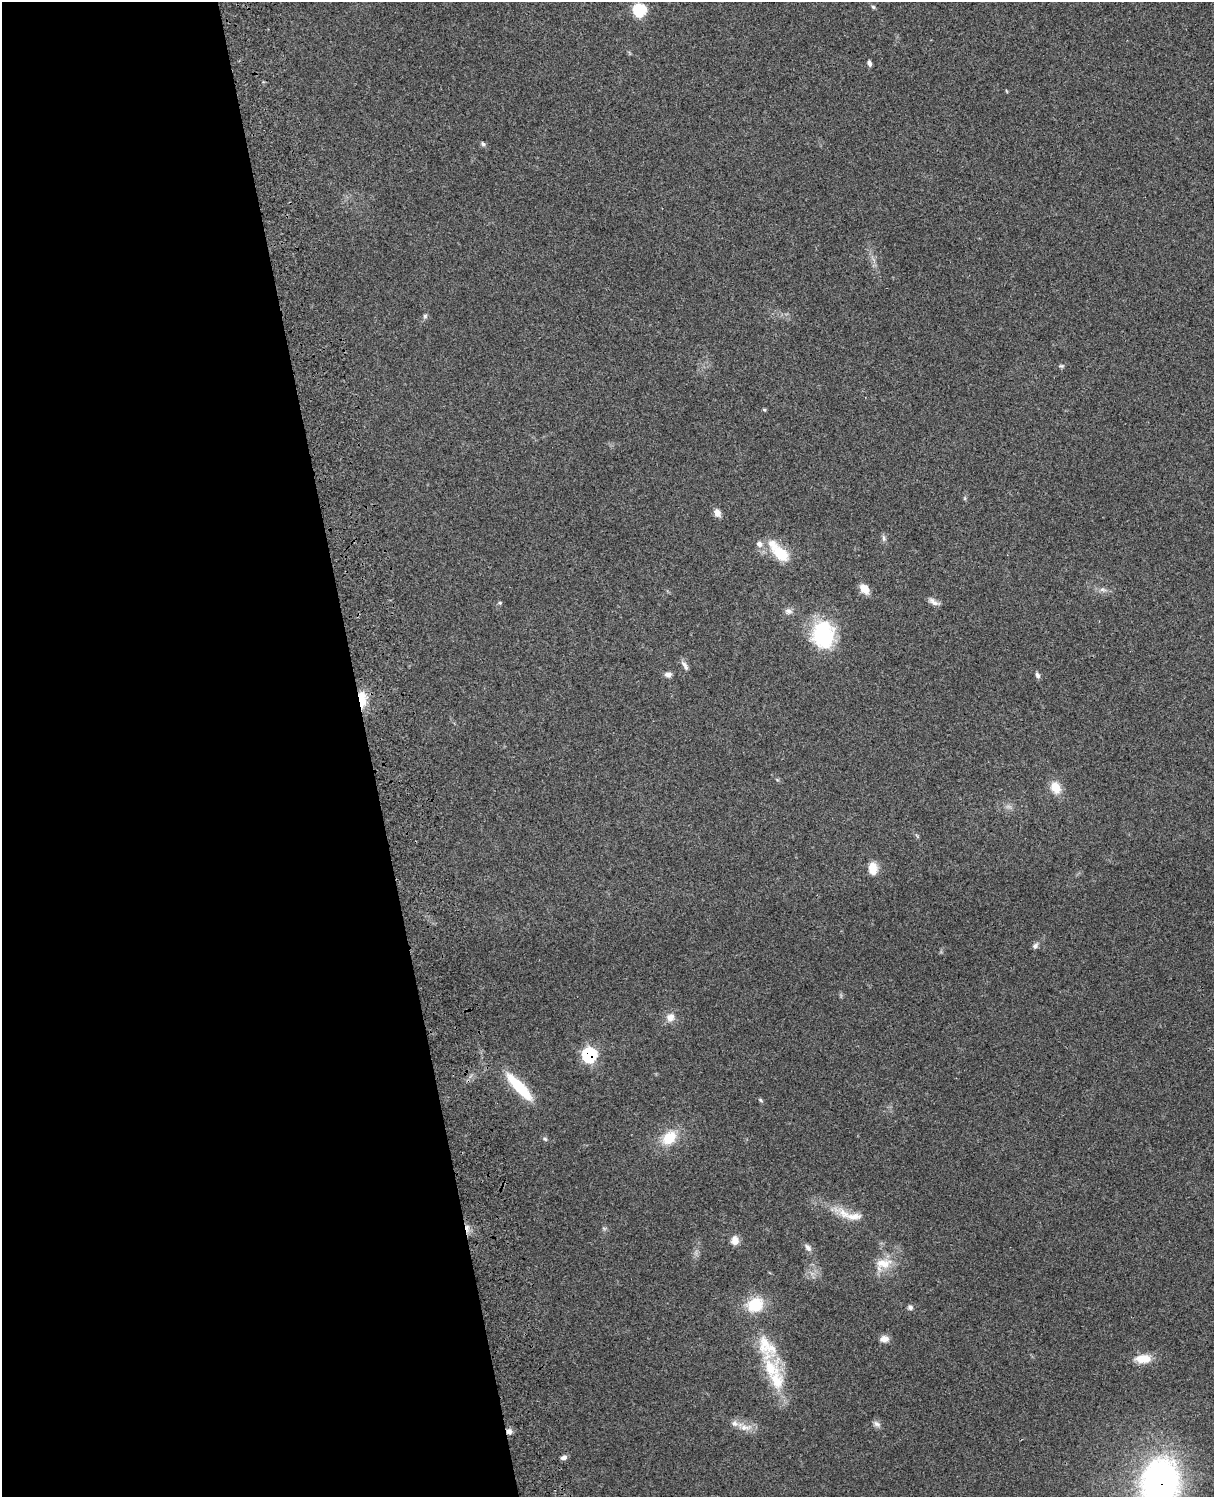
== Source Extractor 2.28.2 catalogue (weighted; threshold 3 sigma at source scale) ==
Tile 5 of 4 x 3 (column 1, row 2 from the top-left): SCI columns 120-1331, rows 1660-3154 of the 5089 x 4927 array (HDU 1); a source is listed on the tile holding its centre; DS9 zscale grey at full resolution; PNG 1216 x 1499 px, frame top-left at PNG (2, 2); no overlay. Shown black and unused: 30% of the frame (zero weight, under 3 of 4 exposures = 6% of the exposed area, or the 3 px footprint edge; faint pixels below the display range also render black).
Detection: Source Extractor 2.28.2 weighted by HDU 2 'WHT'; one run over the whole footprint, this tile lists its part. Background 0.255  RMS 0.0089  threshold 0.0398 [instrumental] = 3 sigma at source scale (4.5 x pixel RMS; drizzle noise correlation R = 1.50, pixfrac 1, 0.05/0.05 arcsec/px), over >= 5 px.
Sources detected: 49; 1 cosmic-ray / hot-pixel residue — not listed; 4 inside a brighter listed object's ellipse — not listed separately; the other 44 listed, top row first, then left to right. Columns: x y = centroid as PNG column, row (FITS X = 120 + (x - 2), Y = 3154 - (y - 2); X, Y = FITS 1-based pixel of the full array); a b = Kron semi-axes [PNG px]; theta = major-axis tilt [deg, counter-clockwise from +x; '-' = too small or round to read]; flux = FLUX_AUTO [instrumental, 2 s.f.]
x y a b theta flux
873 7 5 4 - 1.4
639 10 6 6 - 100
869 63 6 4 -74 2.7
483 144 7 5 -41 1.8
425 316 6 6 - 1.7
1061 366 7 5 -19 1.3
764 410 5 4 - 1.1
717 513 11 8 -62 5.1
884 538 10 5 -72 2.3
759 544 8 7 - 4.2
781 553 21 12 -42 28
864 589 12 8 -51 9.7
1102 590 9 4 -9 2.7
934 602 15 6 -31 4.3
500 603 5 4 - 1.1
788 611 9 8 - 3.7
823 634 31 23 -86 67
685 665 14 5 -59 3.6
668 674 8 6 5 3.7
1037 675 8 5 -59 2.4
362 699 22 10 -87 18
1055 788 15 11 -65 13
873 868 15 10 -87 11
1035 946 9 6 48 2.7
670 1017 11 10 - 6.9
589 1055 8 7 - 120
519 1087 41 11 -47 35
760 1100 7 4 -37 1.4
669 1138 19 14 40 22
545 1139 6 5 - 1.4
853 1216 27 10 1 13
735 1240 10 8 88 8
808 1247 11 7 -50 3.7
883 1264 26 16 21 18
755 1305 18 15 23 30
910 1307 8 6 12 2.4
884 1339 10 7 1 6.3
767 1348 39 23 -63 37
1143 1359 20 11 1 14
877 1424 11 6 -35 3
745 1427 19 7 2 8
509 1431 7 7 - 3.9
564 1457 7 5 9 3.1
1160 1483 35 27 82 390
Overlapping masked pixels (flux is a lower limit): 4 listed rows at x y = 362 699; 589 1055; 509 1431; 1160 1483
Isophote crosses this tile's border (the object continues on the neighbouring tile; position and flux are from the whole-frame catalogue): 1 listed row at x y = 1160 1483